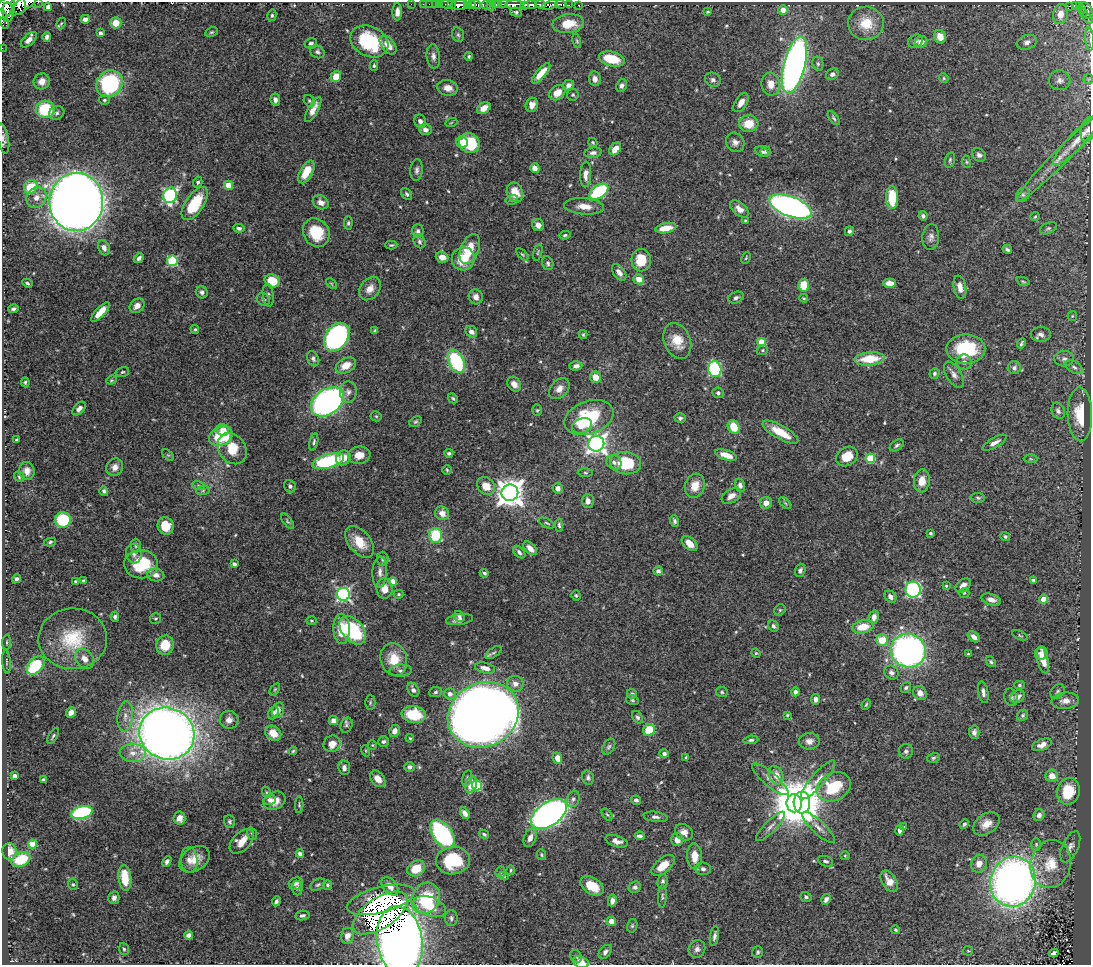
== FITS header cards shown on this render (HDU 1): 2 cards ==
NAXIS1  =                 1089
NAXIS2  =                  963

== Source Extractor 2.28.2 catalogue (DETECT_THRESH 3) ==
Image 1089 x 963 px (HDU 1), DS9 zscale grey, 1 PNG px = 1 image px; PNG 1093 x 967 px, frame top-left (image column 1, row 963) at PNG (2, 2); each listed source drawn as its Kron ellipse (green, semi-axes under 4 px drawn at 4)
Background 0.994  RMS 0.02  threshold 0.0615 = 3 sigma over >= 5 px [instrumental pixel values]
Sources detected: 541; of the 541, the 500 brightest by FLUX_AUTO listed and drawn (41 fainter detections omitted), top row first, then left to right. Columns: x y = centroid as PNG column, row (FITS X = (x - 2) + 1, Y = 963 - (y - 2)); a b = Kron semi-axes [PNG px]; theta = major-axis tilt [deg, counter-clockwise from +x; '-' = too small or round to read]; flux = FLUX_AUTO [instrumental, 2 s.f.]
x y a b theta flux
38 2 2 2 - 22
25 3 18 6 38 410
19 4 11 7 -83 280
411 4 2 2 - 2.5
423 4 3 2 - 1.8
429 4 2 2 - 2.6
435 4 3 2 - 1.6
440 4 2 2 - 3.4
446 4 6 2 -1 5.8
499 4 3 3 - 67
504 4 4 2 - 7.2
560 4 5 3 - 56
452 5 2 2 - 24
460 5 9 4 2 360
471 5 5 3 - 190
476 5 5 3 - 72
486 5 5 4 - 28
495 5 4 3 - 290
514 5 9 4 0 160
530 5 7 4 8 290
540 5 5 3 - 130
550 5 8 4 18 360
569 5 2 2 - 20
578 5 3 3 - 13
1079 5 4 3 - 15
467 6 3 2 - 170
491 6 5 3 - 76
524 6 4 4 - 180
1070 6 3 2 - 14
1075 6 4 3 - 36
48 7 4 4 - 3.2
5 8 12 8 48 990
1081 8 4 2 - 16
783 10 5 4 - 12
1086 10 9 5 -60 49
8 12 9 5 -86 500
397 12 9 4 89 8.2
516 12 6 4 -14 2.8
708 12 4 3 - 1.7
1083 13 3 2 - 8.3
1060 14 10 7 80 20
272 15 6 4 76 2.2
1088 18 6 3 -50 33
3 19 10 4 -74 82
85 19 4 4 - 5.7
61 23 6 4 65 1.7
116 23 5 5 - 19
866 23 18 16 2 37
568 24 16 9 6 30
211 32 6 4 26 2.1
100 33 4 4 - 5.2
458 35 7 5 -73 2.9
47 37 5 4 - 3.7
940 37 7 5 -70 18
1090 39 11 4 -85 4.7
29 40 10 5 43 9
369 41 20 15 -27 98
577 41 7 4 -77 2.1
915 41 8 6 34 4.2
921 42 6 5 - 10
1027 42 10 7 20 7.4
311 43 6 5 - 3.8
388 45 11 6 -51 15
2 48 2 2 - 2.4
317 52 8 6 -30 3.7
433 56 12 6 -84 6.2
469 56 4 4 - 2.4
612 59 13 7 -13 41
818 64 7 5 -76 3.5
374 65 5 4 - 2.1
794 65 29 10 76 830
541 73 13 4 48 18
832 74 7 5 36 5.1
336 77 6 5 - 22
944 78 5 4 - 1.7
595 79 7 6 - 6.9
1088 79 5 5 - 1.9
713 80 8 7 - 4.6
1060 80 11 10 - 8.2
42 81 8 8 - 11
109 84 14 12 47 160
771 84 11 9 -82 15
568 85 6 5 - 5.7
622 86 6 5 - 4.1
448 88 10 7 -10 12
557 93 9 6 37 15
573 95 6 6 - 2.3
104 100 6 4 1 2.6
275 100 6 4 -81 5.4
309 101 6 5 - 2.3
741 103 11 6 56 9.5
532 105 7 6 - 10
484 108 7 5 34 11
45 109 9 8 - 65
313 110 14 5 61 12
57 113 8 6 29 3.8
834 118 8 4 -54 2.5
420 121 7 5 -67 5
451 123 6 4 20 1.5
749 124 9 8 - 28
1088 129 13 7 76 6.6
425 130 6 5 - 7.1
1079 138 37 8 46 21
3 139 15 5 -79 5.4
462 142 6 5 - 9.4
593 142 5 4 - 1.8
735 142 10 8 -52 7.3
469 143 10 9 - 71
615 149 7 5 51 13
766 151 5 5 - 2.3
762 152 7 5 -25 3.2
593 153 8 5 8 4.8
979 155 7 6 - 4.8
1060 157 62 7 45 32
950 160 8 4 76 2.5
966 162 6 4 -82 1.8
535 168 5 4 - 9.5
417 170 11 6 85 4.6
306 172 12 6 61 30
586 174 13 5 87 9
198 182 5 4 - 3
229 185 4 4 - 38
31 187 7 6 - 41
515 192 10 8 -69 23
599 192 10 6 34 110
407 194 7 4 -50 2.5
170 195 8 6 73 220
1023 195 7 6 - 3.2
36 197 11 9 51 12
892 197 11 6 -89 42
512 200 6 5 - 2.5
76 202 29 27 89 3200
321 202 8 6 -28 8.4
195 203 19 9 56 62
584 206 20 8 -5 16
790 206 22 10 -21 610
739 209 11 6 -40 11
923 216 5 4 - 3.4
1035 217 4 3 - 1.9
745 221 3 3 - 1.5
348 223 6 4 88 2.5
538 225 6 6 - 10
239 228 6 4 -7 3.7
666 228 10 5 11 21
1048 228 9 5 24 3.3
418 231 7 5 89 3.7
849 231 5 4 - 3.4
316 232 15 12 -61 44
565 235 5 4 - 2.3
931 237 13 8 85 7.1
420 241 7 6 - 3.1
391 245 6 4 1 2
104 248 8 5 -67 6
470 249 16 9 67 38
1007 249 5 3 - 2.6
538 252 8 3 75 1.7
522 254 7 3 -44 1.9
442 257 6 5 - 8.5
139 258 5 4 - 4.7
746 258 6 4 66 1.6
463 259 12 11 - 37
641 260 11 9 89 36
172 261 5 5 - 120
548 263 7 5 -72 3.2
619 272 9 5 -54 7.9
639 279 5 5 - 14
272 281 8 6 -22 32
1023 281 7 3 -19 1.8
27 283 5 3 - 2.6
890 283 6 4 0 11
331 284 6 4 -45 1.6
804 285 6 5 - 35
960 287 12 6 -80 11
370 289 13 9 53 13
202 292 6 5 - 4.3
268 295 11 5 -83 4
476 297 7 7 - 7.4
736 298 8 5 21 4
804 298 4 3 - 1.5
263 299 7 6 - 3.4
137 306 8 6 43 9.1
13 309 5 3 - 3
100 312 12 4 48 18
1072 316 5 4 - 1.6
195 329 4 3 - 1.7
375 330 4 3 - 2.2
471 332 6 5 - 6.3
1041 334 10 7 3 6.1
583 335 4 3 - 1.7
337 337 16 11 55 380
677 341 19 13 -67 26
762 342 4 4 - 55
1021 343 5 3 - 2.4
966 349 19 14 0 85
762 350 6 5 - 2.2
313 359 8 5 -63 3.8
870 359 15 6 5 41
1064 359 10 7 2 5.4
456 361 12 7 -64 110
964 362 7 7 - 5.3
346 365 11 7 28 19
576 366 6 4 2 6.2
1074 367 10 5 -29 4.2
1014 368 6 6 - 5
715 369 8 6 -77 150
122 372 7 5 17 2.4
934 373 5 4 - 3.1
954 375 14 7 -58 7.6
596 377 5 5 - 17
111 380 5 4 - 1.7
25 382 5 4 - 2.2
514 384 8 6 -53 8.1
559 389 12 8 47 10
348 392 10 8 88 7
718 393 6 5 - 3.9
453 398 5 3 - 2.1
327 402 18 12 35 590
79 409 8 5 46 5.5
537 410 5 5 - 2
1058 411 8 6 -67 5.1
1080 414 27 12 -88 42
376 416 5 5 - 2.1
589 417 25 16 19 99
680 418 5 4 - 3.4
416 422 7 4 37 2.4
582 426 10 7 20 12
734 427 7 5 -63 27
223 430 6 5 - 11
780 432 20 7 -29 30
221 436 12 9 25 64
17 440 4 3 - 2.5
314 442 9 4 78 3
995 443 13 5 30 7.9
596 444 8 8 - 670
897 445 8 5 33 3.1
232 449 17 13 -54 38
449 453 4 4 - 2.2
168 455 7 4 -43 2
359 455 11 8 7 14
726 455 11 5 -18 12
847 456 11 9 33 28
343 458 8 6 48 14
870 458 5 4 - 69
1030 459 7 4 -1 1.9
328 461 16 7 16 140
614 462 8 7 - 5.1
625 463 15 11 -7 70
115 467 9 8 - 8.4
447 470 5 4 - 1.8
27 471 9 7 -84 10
585 473 7 3 -1 2
19 477 6 4 -47 1.9
922 481 11 8 83 17
198 485 6 4 -18 2.4
740 485 7 5 -76 5.7
290 486 6 6 - 4
486 486 10 8 -42 19
695 486 12 9 72 18
558 488 5 5 - 8.1
203 490 7 4 3 2.6
104 491 5 4 - 2.7
510 493 8 8 - 1900
731 496 10 6 32 9.9
978 498 7 5 -4 2.8
588 501 7 6 - 8.9
766 503 6 6 - 10
785 503 7 4 -44 2.4
442 513 7 6 - 11
63 520 8 7 - 65
287 521 9 4 -54 2.4
674 521 6 4 -72 3.2
547 523 8 3 -26 2.1
559 525 6 4 -86 2.7
166 526 9 8 - 31
930 533 3 3 - 1.8
436 535 7 6 - 63
1005 536 5 4 - 2.9
50 542 6 4 12 2.4
360 542 18 11 -52 30
690 543 9 5 -42 14
136 546 7 5 -90 2.6
530 548 8 5 -45 9.9
519 552 7 4 -47 4
134 554 9 8 - 6.9
383 559 7 6 - 4.3
141 564 17 14 1 60
234 564 4 4 - 4.1
800 570 7 5 69 4
658 571 4 4 - 4.5
380 572 16 7 87 8.6
484 573 4 3 - 2.8
156 575 8 6 -10 6.4
17 579 4 4 - 3.4
1033 580 4 3 - 2.9
83 581 3 3 - 2.6
393 581 4 4 - 17
75 582 3 3 - 3
963 585 9 5 37 7.4
946 586 4 4 - 1.6
384 589 10 8 -83 15
913 590 8 7 - 270
964 593 5 5 - 1.7
343 594 6 6 - 260
399 594 5 4 - 1.8
576 595 5 4 - 2.1
890 597 7 5 -46 6.5
1044 599 4 4 - 33
991 600 10 5 -17 8.7
780 610 6 5 - 2
459 616 6 5 - 3.7
115 617 5 4 - 2.7
874 617 6 5 - 8.1
156 619 5 5 - 2
460 620 14 5 7 7.2
311 621 5 4 - 1.5
773 626 6 5 - 3.6
863 627 11 6 11 30
341 629 15 8 -88 35
353 630 16 10 -51 110
1020 635 8 4 -23 1.8
974 637 7 4 -41 5.8
73 639 34 30 2 74
882 640 6 5 - 32
7 642 7 3 86 1.8
165 645 9 9 - 30
908 651 18 16 -22 490
493 653 9 4 36 3.2
756 653 5 4 - 1.5
1041 653 6 6 - 8.4
968 654 3 3 - 1.6
84 659 11 8 -51 11
394 659 16 13 -75 31
1043 660 13 5 -76 18
6 662 11 3 -84 2.9
991 662 6 4 -52 2.3
36 665 11 7 46 82
485 668 10 5 -13 9.2
401 671 11 6 2 4.6
891 672 7 6 - 5
515 684 8 8 - 8.2
1019 685 5 4 - 2.1
906 688 5 5 - 2.7
275 689 7 3 54 1.8
413 690 8 5 -60 5.2
1058 691 8 6 48 2.8
435 692 6 5 - 2.9
722 692 6 5 - 2.2
795 692 4 4 - 4.3
983 692 11 5 -79 5.7
920 693 7 6 - 9.5
450 694 6 5 - 7.8
632 694 5 5 - 3.4
1011 697 9 6 -75 5
1018 697 8 6 34 8.2
816 699 5 4 - 8
632 700 6 5 - 2.3
1065 701 14 8 6 10
370 703 7 5 89 2.3
866 704 5 3 - 1.8
278 710 8 6 76 8.1
71 713 6 4 52 8.9
273 713 7 5 65 5
414 714 12 8 -8 48
483 715 36 31 28 3200
787 715 4 4 - 1.6
1023 715 6 5 - 2.3
125 716 15 7 84 11
637 717 6 5 - 3.3
229 720 9 9 - 8.9
334 721 4 4 - 10
346 725 8 6 73 3.2
649 730 6 5 - 39
395 731 6 5 - 7.8
974 732 7 5 -88 4.8
273 733 8 7 - 19
167 734 28 25 -23 1900
53 736 9 3 58 2.4
410 738 4 3 - 1.5
751 740 7 4 6 2.9
809 741 10 8 4 8.5
383 742 5 5 - 3.4
332 744 8 8 - 15
372 745 5 4 - 1.5
1042 745 10 5 20 8.7
609 747 9 5 58 3.1
293 751 4 3 - 1.5
366 751 6 3 -72 1.7
906 751 7 7 - 3.8
133 753 13 9 -1 12
664 753 5 4 - 3.7
686 757 3 3 - 1.9
557 758 6 5 - 11
933 758 6 5 - 3
410 767 5 5 - 4.5
344 768 7 6 - 6.2
776 775 9 7 -68 15
15 776 4 4 - 9.2
1052 776 6 6 - 14
467 778 8 5 75 2.5
588 778 7 5 -73 3.4
378 779 9 6 -52 14
770 779 23 7 -40 11
43 780 4 3 - 2.6
818 780 25 6 49 13
471 785 8 5 72 23
477 785 5 5 - 91
834 787 18 13 28 65
1068 791 13 11 77 44
266 792 6 3 -72 1.6
573 799 8 6 71 4.2
270 800 6 5 - 4.7
636 800 5 4 - 4.2
274 801 11 8 26 16
802 802 11 8 -86 2600
794 803 9 7 -83 5700
299 805 8 4 88 2.3
82 813 11 6 14 180
465 813 6 4 -58 7.7
549 814 20 11 34 620
607 814 7 4 -52 2.2
1039 815 6 5 - 5.5
655 817 12 5 -8 4.9
179 818 6 6 - 13
230 822 6 5 - 2.8
964 824 5 4 - 3.2
986 824 14 10 36 15
770 826 20 6 45 8.1
818 827 21 6 -44 10
904 827 3 3 - 1.7
900 830 5 4 - 6.1
684 832 10 7 -35 7.7
252 834 6 4 -72 2.5
442 834 16 9 -54 250
484 834 5 4 - 2.6
640 836 5 4 - 4.5
530 838 9 6 68 8.7
677 840 6 6 - 11
242 841 15 9 47 20
617 841 11 5 -18 7.9
32 844 4 4 - 33
1036 844 6 5 - 2.2
1070 847 16 8 66 8
9 851 8 7 - 18
300 854 4 4 - 5.1
541 855 5 4 - 2
694 856 13 7 -88 21
845 856 5 4 - 1.6
21 859 10 6 25 50
194 859 16 11 34 21
189 860 12 8 -87 9.3
453 860 17 14 5 82
825 861 8 5 -21 3.5
167 862 6 4 60 3.5
979 864 9 7 70 13
1051 864 24 20 76 42
663 865 14 7 40 23
416 868 9 7 32 33
703 869 8 6 -6 4.6
511 870 5 3 - 1.7
501 872 5 5 - 2
504 876 5 3 - 1.9
125 878 13 6 -83 37
889 881 12 7 -58 16
663 882 7 5 84 3.5
1013 882 25 22 76 1100
73 884 6 4 -66 2.1
296 884 7 6 - 4.1
318 885 8 5 30 2.9
327 885 5 4 - 2.2
390 886 10 7 -51 12
592 886 13 8 -33 30
635 887 6 5 - 4.1
297 888 7 5 -82 3.3
662 896 12 3 88 3
806 897 6 4 -19 2.8
114 898 6 5 - 5.4
426 898 16 14 61 75
826 899 6 4 58 6.1
381 900 35 13 15 220
276 901 5 4 - 3.5
612 901 6 4 81 7
430 906 17 9 -22 30
380 913 31 15 34 200
302 916 7 4 8 3.9
451 918 8 6 -89 3.9
611 921 5 4 - 15
632 926 7 5 75 2.3
896 930 4 3 - 2
189 935 4 4 - 4.6
347 936 8 6 74 9.2
714 936 10 4 80 4.6
400 941 35 22 -81 2800
124 949 6 4 -74 2.5
697 949 9 8 - 6.4
968 951 5 4 - 1.7
605 952 8 5 50 4.7
758 952 6 5 - 2.7
1054 953 4 3 - 10
576 956 7 5 -56 3
581 962 8 5 -21 16
At the frame edge (FLAGS 8, measured only in part): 10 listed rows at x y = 38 2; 25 3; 19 4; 5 8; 3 19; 1090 39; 2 48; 1088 79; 3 139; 581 962
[41 fainter detections neither listed nor drawn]